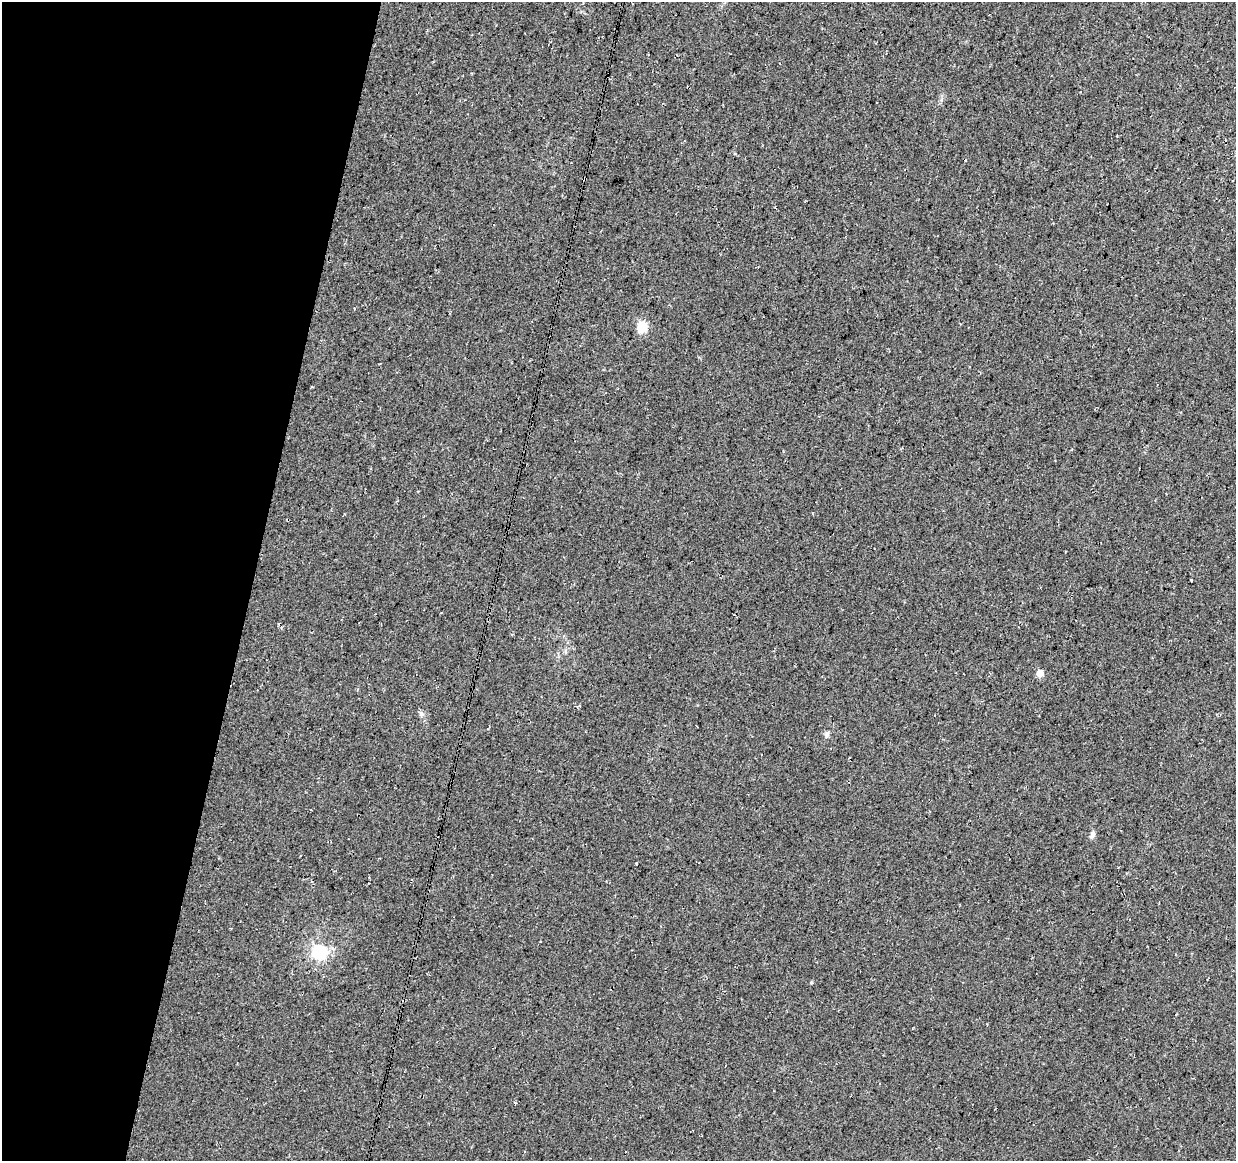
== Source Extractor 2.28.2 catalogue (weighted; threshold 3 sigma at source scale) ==
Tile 9 of 4 x 4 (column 1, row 3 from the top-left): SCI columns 1-1234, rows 1385-2543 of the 4944 x 5147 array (HDU 1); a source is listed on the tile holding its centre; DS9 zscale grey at full resolution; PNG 1238 x 1163 px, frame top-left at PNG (2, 2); no overlay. Shown black and unused: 21% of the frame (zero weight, under 3 of 4 exposures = <1% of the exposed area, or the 3 px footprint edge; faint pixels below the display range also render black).
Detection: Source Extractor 2.28.2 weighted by HDU 2 'WHT'; one run over the whole footprint, this tile lists its part. Background 0.0376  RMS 0.01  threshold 0.0463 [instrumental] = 3 sigma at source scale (4.5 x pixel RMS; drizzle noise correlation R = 1.50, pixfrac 1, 0.0396/0.0396 arcsec/px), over >= 5 px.
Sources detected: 7; all 7 listed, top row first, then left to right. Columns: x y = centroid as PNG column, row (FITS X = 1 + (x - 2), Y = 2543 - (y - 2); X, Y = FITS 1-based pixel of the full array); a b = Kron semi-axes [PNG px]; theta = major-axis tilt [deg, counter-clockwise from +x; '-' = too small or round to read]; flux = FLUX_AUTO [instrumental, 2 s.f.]
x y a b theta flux
642 327 5 5 - 68
1040 673 5 5 - 18
421 714 7 6 - 2.9
827 734 8 6 75 2.8
1092 834 8 6 76 4.2
636 863 4 2 - 1
319 952 6 6 - 120